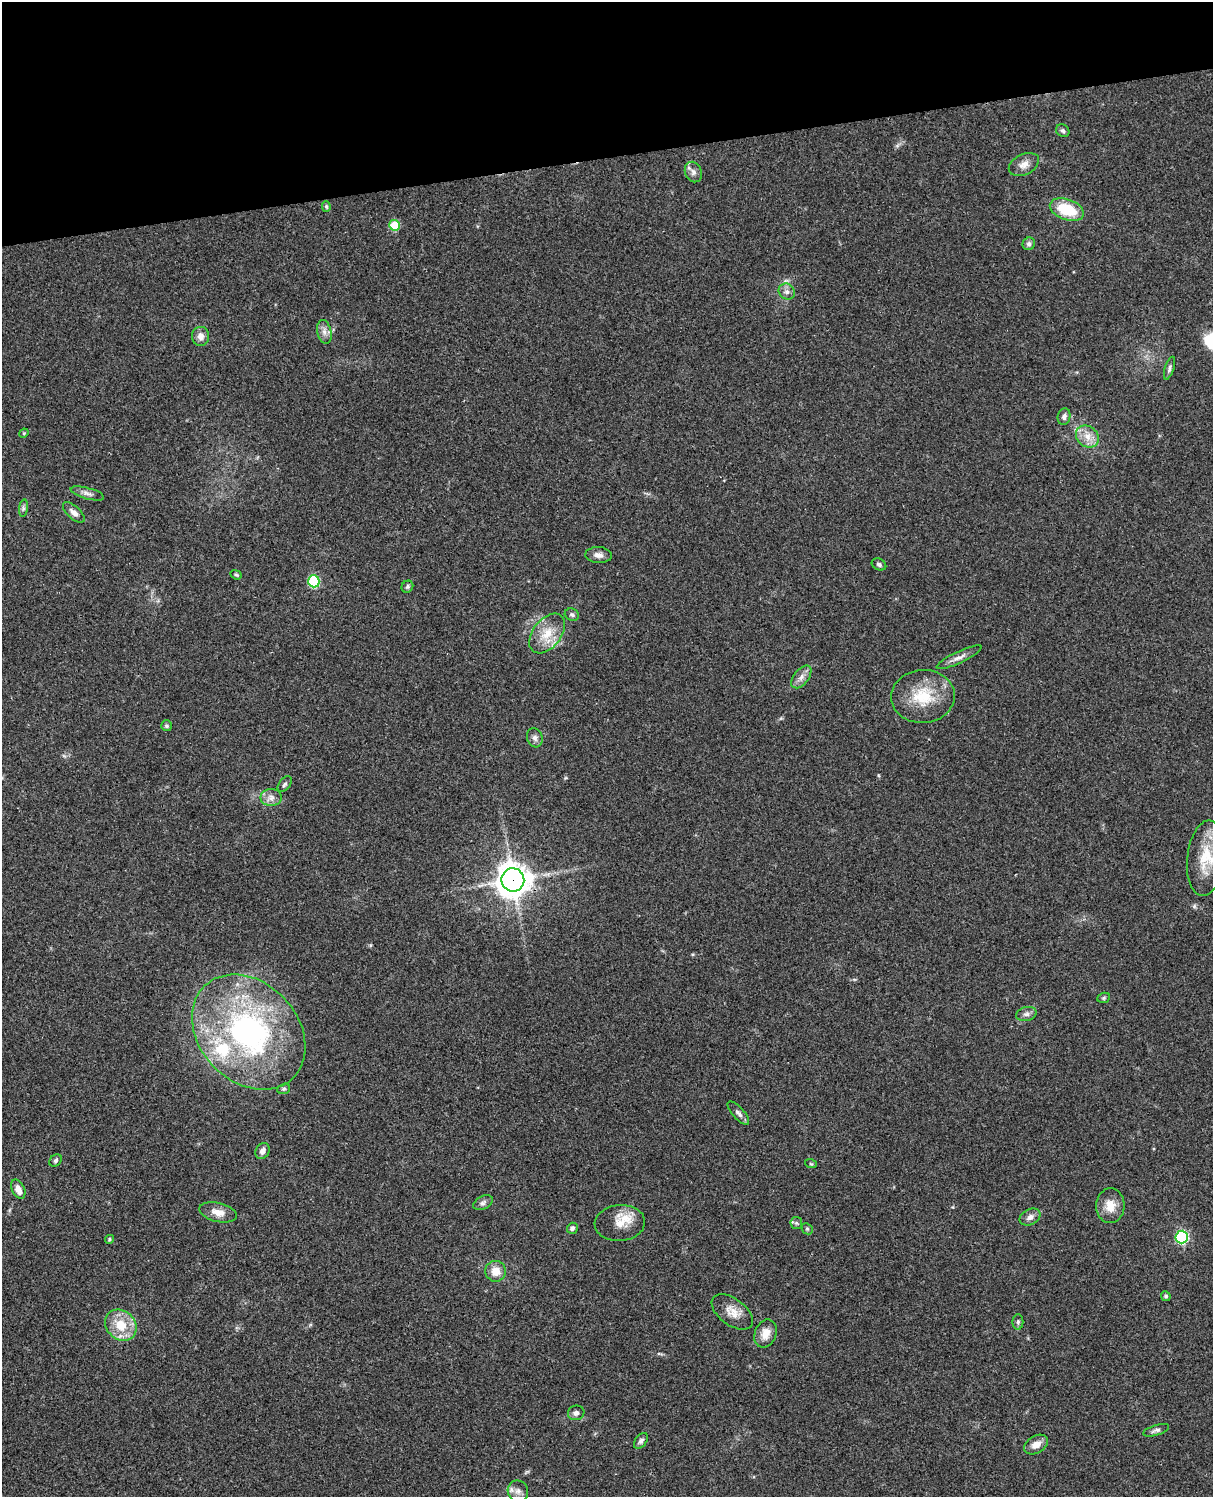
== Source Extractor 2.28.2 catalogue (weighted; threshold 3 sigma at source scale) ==
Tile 3 of 4 x 3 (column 3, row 1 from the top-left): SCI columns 2546-3756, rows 3268-4762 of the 5088 x 4926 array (HDU 1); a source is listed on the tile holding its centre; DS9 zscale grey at full resolution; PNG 1215 x 1499 px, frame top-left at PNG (2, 2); each listed source drawn as its Kron ellipse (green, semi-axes under 4 px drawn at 4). Shown black and unused: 10% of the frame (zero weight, under 3 of 4 exposures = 6% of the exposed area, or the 3 px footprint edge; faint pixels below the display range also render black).
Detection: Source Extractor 2.28.2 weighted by HDU 2 'WHT'; one run over the whole footprint, this tile lists its part. Background 0.103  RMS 0.0065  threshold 0.0292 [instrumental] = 3 sigma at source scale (4.5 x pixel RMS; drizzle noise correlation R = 1.50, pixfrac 1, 0.05/0.05 arcsec/px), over >= 5 px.
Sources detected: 65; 2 inside a brighter listed object's ellipse — not listed separately; the other 63 listed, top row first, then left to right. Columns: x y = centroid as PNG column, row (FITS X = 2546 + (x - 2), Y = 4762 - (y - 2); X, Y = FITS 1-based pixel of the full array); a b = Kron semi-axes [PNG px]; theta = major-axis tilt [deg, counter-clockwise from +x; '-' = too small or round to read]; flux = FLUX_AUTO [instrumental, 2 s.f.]
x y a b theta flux
1063 131 7 6 - 1.6
1024 164 16 10 27 5.1
693 172 10 8 -69 3.2
326 206 5 4 - 0.93
1067 210 18 10 -19 25
395 225 5 5 - 23
1029 244 6 6 - 1.9
787 292 8 7 - 2.8
324 332 12 7 -78 3.4
201 336 9 8 - 4.2
1169 368 12 4 72 1.7
1064 417 8 6 76 2.1
24 433 5 4 - 0.6
1087 437 12 10 -39 6.7
87 493 17 5 -15 3
23 508 9 4 82 1.5
74 512 13 6 -42 3.3
599 555 13 8 -3 3.5
879 564 7 5 -26 1.5
236 575 6 4 -21 0.88
314 581 6 5 - 56
407 587 6 5 - 1.3
572 615 7 6 - 1.4
547 633 22 14 52 14
959 657 25 6 25 4.1
801 677 13 7 52 3.8
923 696 32 26 4 26
166 726 5 5 - 1.3
535 738 10 7 -72 2.6
285 784 9 5 52 1.5
271 797 10 8 0 3.9
1206 858 38 19 84 21
513 880 11 11 - 950
1104 998 6 5 - 0.97
1026 1014 10 7 13 2.6
249 1032 64 49 -47 160
284 1089 6 5 - 1.1
738 1113 15 6 -48 2.6
262 1151 8 6 63 3.1
56 1160 7 5 46 1.4
811 1164 6 3 -18 0.72
18 1189 10 6 -64 4.6
483 1203 10 6 28 2.1
1110 1206 17 14 86 8.9
218 1212 19 9 -14 6.8
1030 1217 11 7 27 3.3
620 1223 25 18 4 11
796 1223 6 5 - 1.3
572 1228 5 5 - 2
807 1229 6 5 - 0.98
1182 1237 6 6 - 84
109 1239 4 4 - 0.93
496 1271 10 10 - 8
1166 1296 5 4 - 1.2
732 1312 24 13 -36 8.2
1018 1322 7 5 90 1.3
121 1325 17 14 -43 16
766 1334 14 10 68 7.3
576 1413 8 7 - 2.6
1156 1430 13 5 18 2
641 1441 9 5 52 1.9
1036 1444 13 8 30 5.7
518 1491 11 10 - 4
Overlapping masked pixels (flux is a lower limit): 1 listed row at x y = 513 880